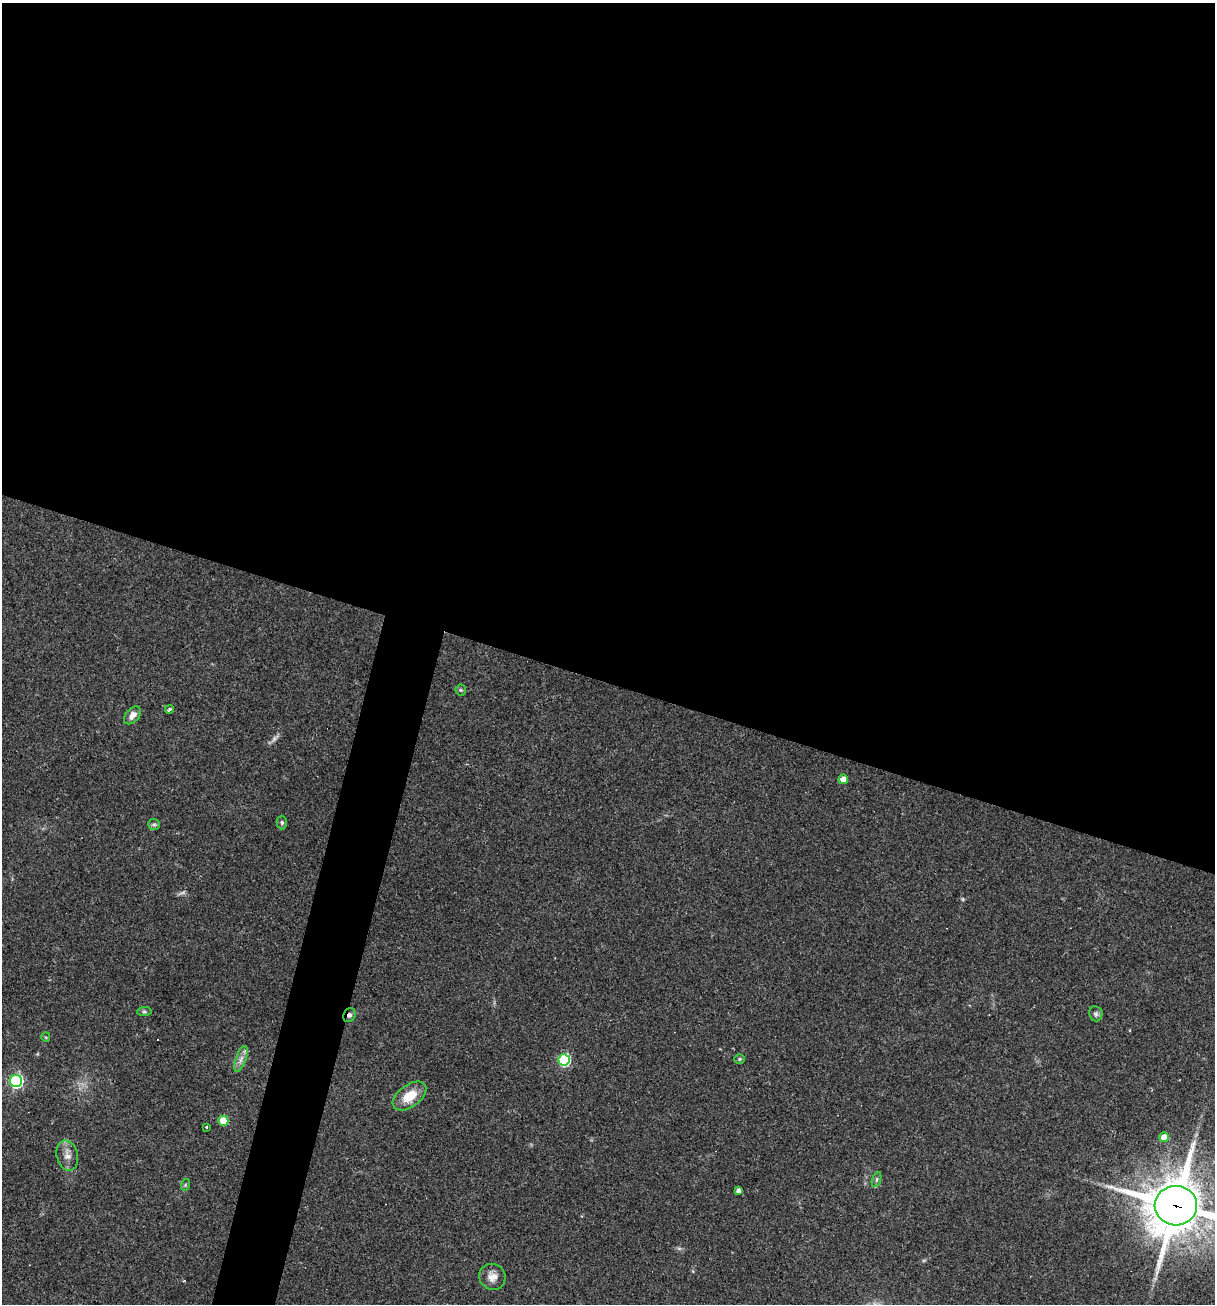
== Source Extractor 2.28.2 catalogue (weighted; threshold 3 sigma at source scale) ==
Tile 3 of 4 x 4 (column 3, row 1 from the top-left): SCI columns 2677-3889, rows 3907-5208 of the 5227 x 5208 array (HDU 1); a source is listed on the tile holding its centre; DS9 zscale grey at full resolution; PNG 1217 x 1306 px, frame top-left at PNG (2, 3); each listed source drawn as its Kron ellipse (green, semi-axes under 4 px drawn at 4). Shown black and unused: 55% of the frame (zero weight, under 2 of 3 exposures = <1% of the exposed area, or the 3 px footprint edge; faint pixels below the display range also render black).
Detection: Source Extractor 2.28.2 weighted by HDU 2 'WHT'; one run over the whole footprint, this tile lists its part. Background 0.0665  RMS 0.0055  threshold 0.0247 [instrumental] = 3 sigma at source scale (4.5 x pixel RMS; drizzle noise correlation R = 1.50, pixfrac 1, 0.05/0.05 arcsec/px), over >= 5 px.
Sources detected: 28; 2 too faint to see at this stretch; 2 cosmic-ray / hot-pixel residue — neither listed nor drawn; the other 24 listed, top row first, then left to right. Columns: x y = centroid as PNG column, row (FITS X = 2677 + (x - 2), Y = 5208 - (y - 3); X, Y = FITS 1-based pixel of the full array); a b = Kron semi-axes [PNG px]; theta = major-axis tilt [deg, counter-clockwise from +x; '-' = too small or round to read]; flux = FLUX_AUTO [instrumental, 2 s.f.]
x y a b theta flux
461 690 6 5 - 0.82
169 709 4 3 - 1.2
132 715 10 6 49 3.9
843 779 4 4 - 6.1
282 823 7 5 90 1
154 824 6 5 - 1.1
144 1012 7 4 5 0.93
1096 1014 7 6 - 1.4
349 1015 7 6 - 1.6
46 1037 4 4 - 0.62
241 1059 14 5 70 2.9
740 1059 5 4 - 0.73
564 1060 6 6 - 61
16 1081 6 6 - 110
409 1096 19 11 36 11
223 1121 5 5 - 15
206 1127 2 2 - 0.52
1164 1137 5 4 - 8.7
67 1156 15 10 -76 4.5
876 1180 8 3 71 1
185 1185 6 3 72 0.63
738 1190 4 4 - 1.9
1176 1206 21 19 -3 2800
492 1277 13 13 - 5
Overlapping masked pixels (flux is a lower limit): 2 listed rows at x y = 349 1015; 1176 1206
Isophote crosses this tile's border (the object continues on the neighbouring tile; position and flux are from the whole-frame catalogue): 1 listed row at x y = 1176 1206